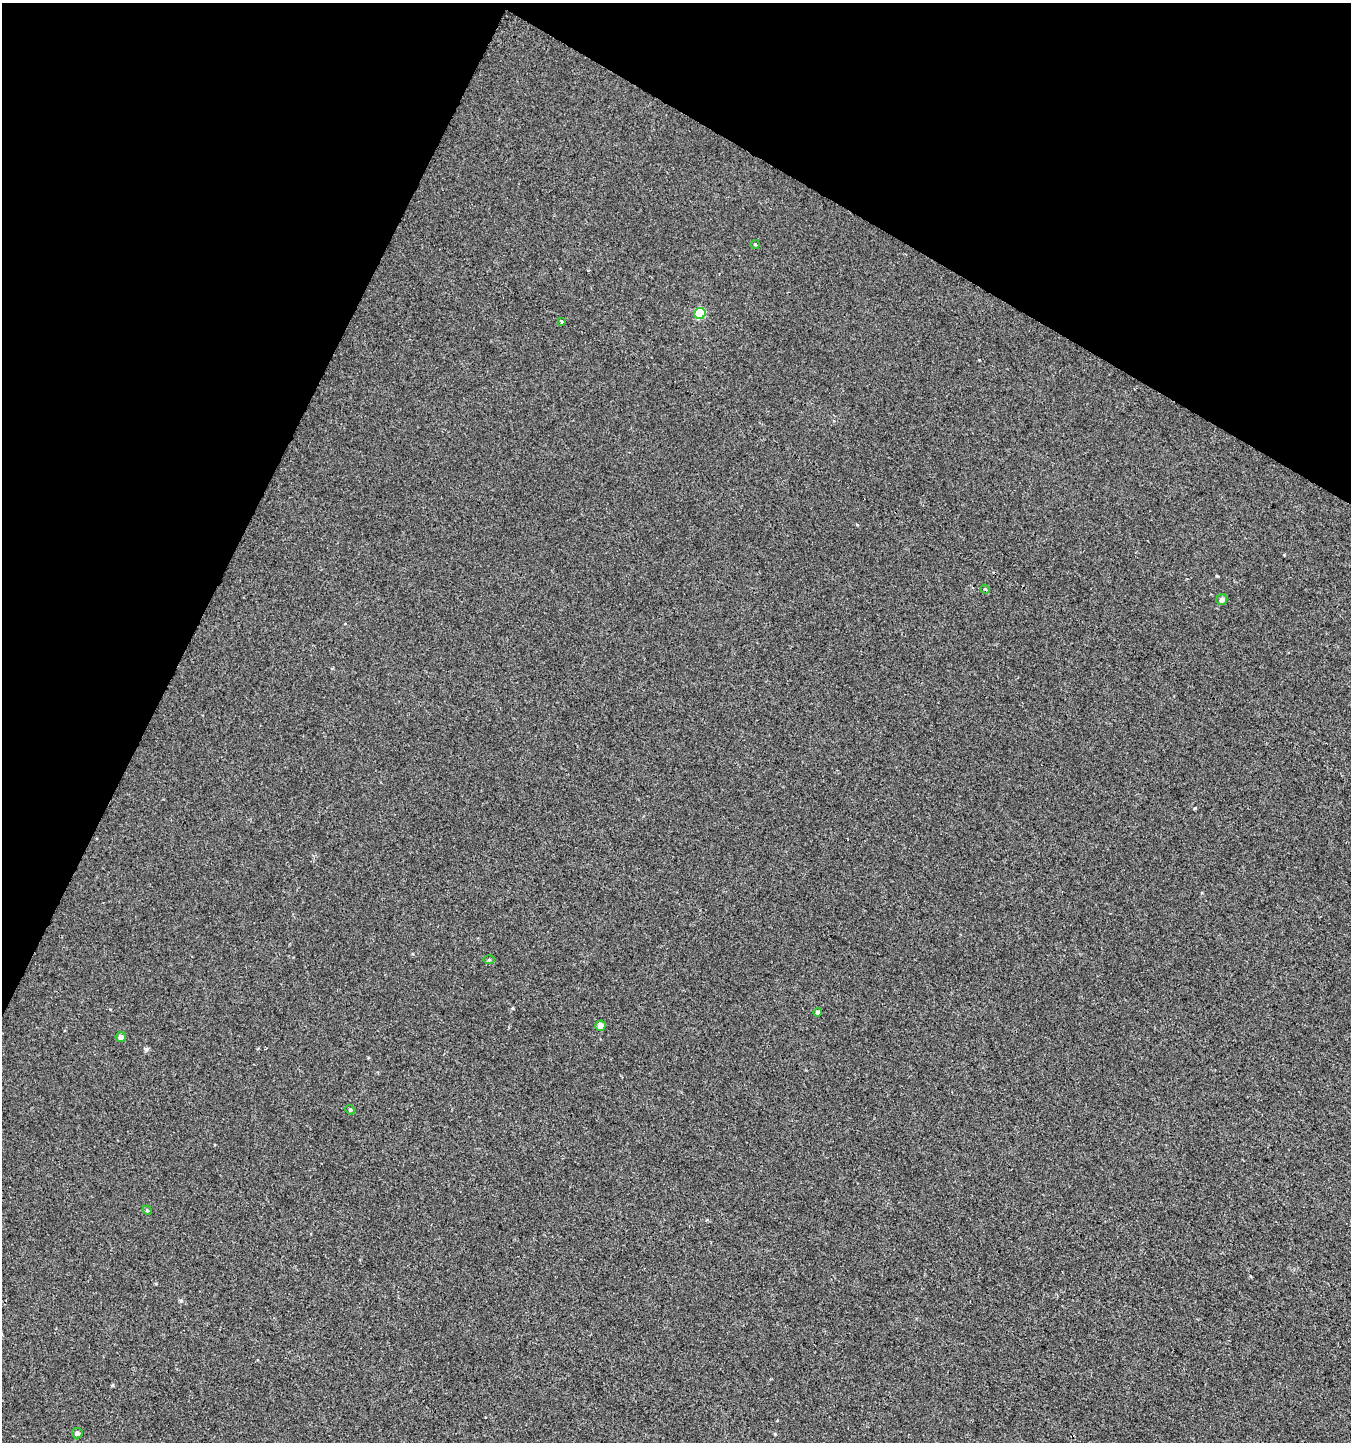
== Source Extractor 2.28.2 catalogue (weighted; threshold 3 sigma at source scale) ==
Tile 2 of 4 x 4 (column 2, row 1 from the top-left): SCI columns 1554-2902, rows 4333-5772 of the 5868 x 5772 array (HDU 1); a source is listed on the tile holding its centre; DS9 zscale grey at full resolution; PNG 1353 x 1444 px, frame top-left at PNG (2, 3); each listed source drawn as its Kron ellipse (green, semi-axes under 4 px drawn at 4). Shown black and unused: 24% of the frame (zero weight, under 2 of 3 exposures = <1% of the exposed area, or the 3 px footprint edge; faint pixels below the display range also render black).
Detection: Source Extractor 2.28.2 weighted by HDU 2 'WHT'; one run over the whole footprint, this tile lists its part. Background 0.0011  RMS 0.0056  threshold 0.0253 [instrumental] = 3 sigma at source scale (4.5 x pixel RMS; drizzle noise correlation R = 1.50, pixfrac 1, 0.0396/0.0396 arcsec/px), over >= 5 px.
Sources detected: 12; all 12 listed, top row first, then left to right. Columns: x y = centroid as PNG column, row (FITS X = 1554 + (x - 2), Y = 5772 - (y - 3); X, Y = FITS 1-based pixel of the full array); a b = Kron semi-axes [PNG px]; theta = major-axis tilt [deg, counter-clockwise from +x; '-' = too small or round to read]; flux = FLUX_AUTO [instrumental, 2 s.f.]
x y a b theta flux
755 244 4 4 - 0.61
700 313 6 5 - 33
561 321 3 3 - 4.6
985 589 5 3 - 0.56
1222 600 5 5 - 1.9
489 960 6 4 0 0.59
818 1012 4 4 - 1.3
600 1026 5 5 - 3.6
121 1037 5 5 - 2.1
350 1110 5 4 - 0.67
147 1210 5 4 - 0.61
77 1433 5 5 - 1.6
Unlisted compact peaks at least as high as the median listed source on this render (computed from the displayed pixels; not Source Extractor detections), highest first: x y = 1195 808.